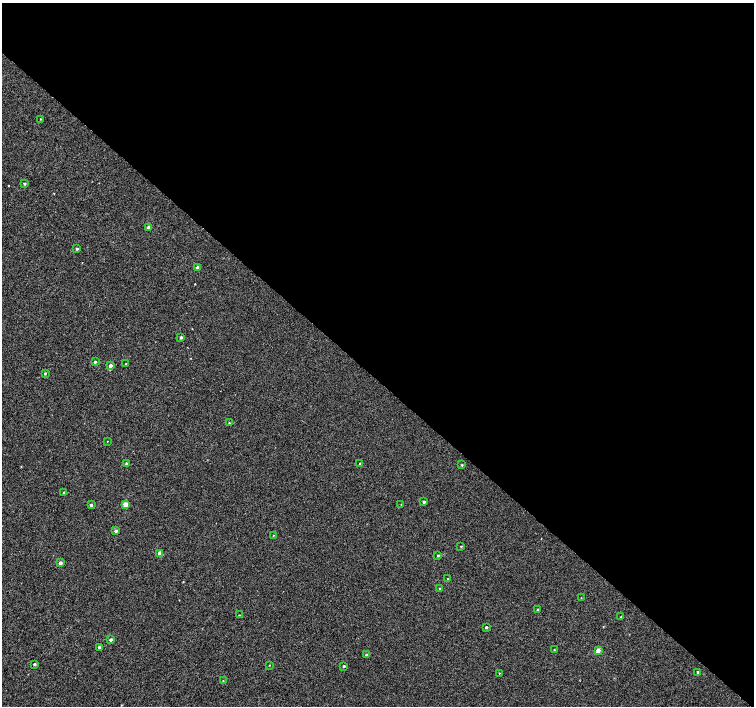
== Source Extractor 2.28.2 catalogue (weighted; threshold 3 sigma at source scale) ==
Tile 3 of 4 x 4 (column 3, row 1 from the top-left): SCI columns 3014-4517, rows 4454-5861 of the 6023 x 6028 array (HDU 1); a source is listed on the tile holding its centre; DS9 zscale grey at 2 x 2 block average (1 PNG px = mean of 2 x 2 image px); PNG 756 x 708 px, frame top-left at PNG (2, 3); each listed source drawn as its Kron ellipse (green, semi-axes under 4 px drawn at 4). Shown black and unused: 54% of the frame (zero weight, under 3 of 4 exposures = <1% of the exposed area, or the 3 px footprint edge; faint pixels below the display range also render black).
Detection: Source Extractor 2.28.2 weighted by HDU 2 'WHT'; one run over the whole footprint, this tile lists its part. Background 2.34e-04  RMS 0.0024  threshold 0.0107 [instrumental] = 3 sigma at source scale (4.5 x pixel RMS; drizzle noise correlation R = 1.50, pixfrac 1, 0.0396/0.0396 arcsec/px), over >= 5 px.
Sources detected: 44; all 44 listed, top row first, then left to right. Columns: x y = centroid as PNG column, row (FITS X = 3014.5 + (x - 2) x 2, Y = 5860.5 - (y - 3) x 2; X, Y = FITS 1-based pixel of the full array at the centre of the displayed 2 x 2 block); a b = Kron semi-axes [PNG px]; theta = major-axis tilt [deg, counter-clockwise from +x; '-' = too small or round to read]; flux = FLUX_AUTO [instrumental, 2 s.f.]
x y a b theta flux
40 119 2 2 - 0.3
24 184 3 3 - 0.76
149 227 3 2 - 3.2
77 249 3 2 - 0.65
197 268 3 2 - 2.3
181 337 3 2 - 0.96
95 362 3 2 - 0.8
126 363 2 2 - 0.21
110 366 3 2 - 2.1
45 373 3 2 - 0.66
229 423 2 2 - 0.33
107 441 2 2 - 0.17
360 463 2 2 - 0.4
127 464 2 2 - 2.3
462 465 3 2 - 0.44
64 492 2 2 - 0.62
424 502 3 2 - 1.2
125 504 3 3 - 7
401 504 2 2 - 0.2
91 505 3 2 - 0.88
116 531 3 2 - 1.4
273 535 2 2 - 0.27
461 546 3 2 - 0.38
160 553 3 2 - 3.3
438 555 2 2 - 0.61
60 563 2 2 - 2.3
448 579 2 2 - 0.64
440 589 2 2 - 0.64
581 598 2 2 - 0.16
538 610 2 2 - 0.52
239 615 2 2 - 0.19
621 617 2 2 - 0.33
486 627 2 2 - 0.78
111 639 2 2 - 1.5
99 647 2 2 - 0.99
554 650 2 2 - 0.28
598 650 3 2 - 4.8
366 655 3 2 - 0.74
34 664 2 2 - 0.95
270 665 2 2 - 0.22
344 666 2 2 - 0.67
698 672 2 2 - 0.83
499 673 2 2 - 0.24
223 681 2 2 - 0.23